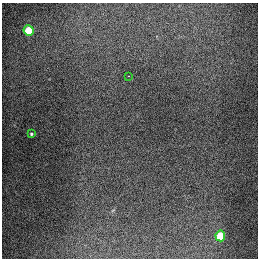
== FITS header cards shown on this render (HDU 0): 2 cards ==
NAXIS1  =                  256
NAXIS2  =                  256

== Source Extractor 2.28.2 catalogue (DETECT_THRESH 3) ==
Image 256 x 256 px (HDU 0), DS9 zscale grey, 1 PNG px = 1 image px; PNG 260 x 260 px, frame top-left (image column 1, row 256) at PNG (2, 3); each listed source drawn as its Kron ellipse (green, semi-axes under 4 px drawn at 4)
Background 1320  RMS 27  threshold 82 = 3 sigma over >= 5 px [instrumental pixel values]
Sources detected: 4; all 4 listed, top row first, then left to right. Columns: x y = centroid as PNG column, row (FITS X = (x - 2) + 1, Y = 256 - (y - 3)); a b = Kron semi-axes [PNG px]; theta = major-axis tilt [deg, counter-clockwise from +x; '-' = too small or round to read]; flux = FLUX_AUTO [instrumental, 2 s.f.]
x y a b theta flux
29 31 5 5 - 91000
129 76 2 2 - 1900
31 134 4 3 - 2500
220 236 5 5 - 68000